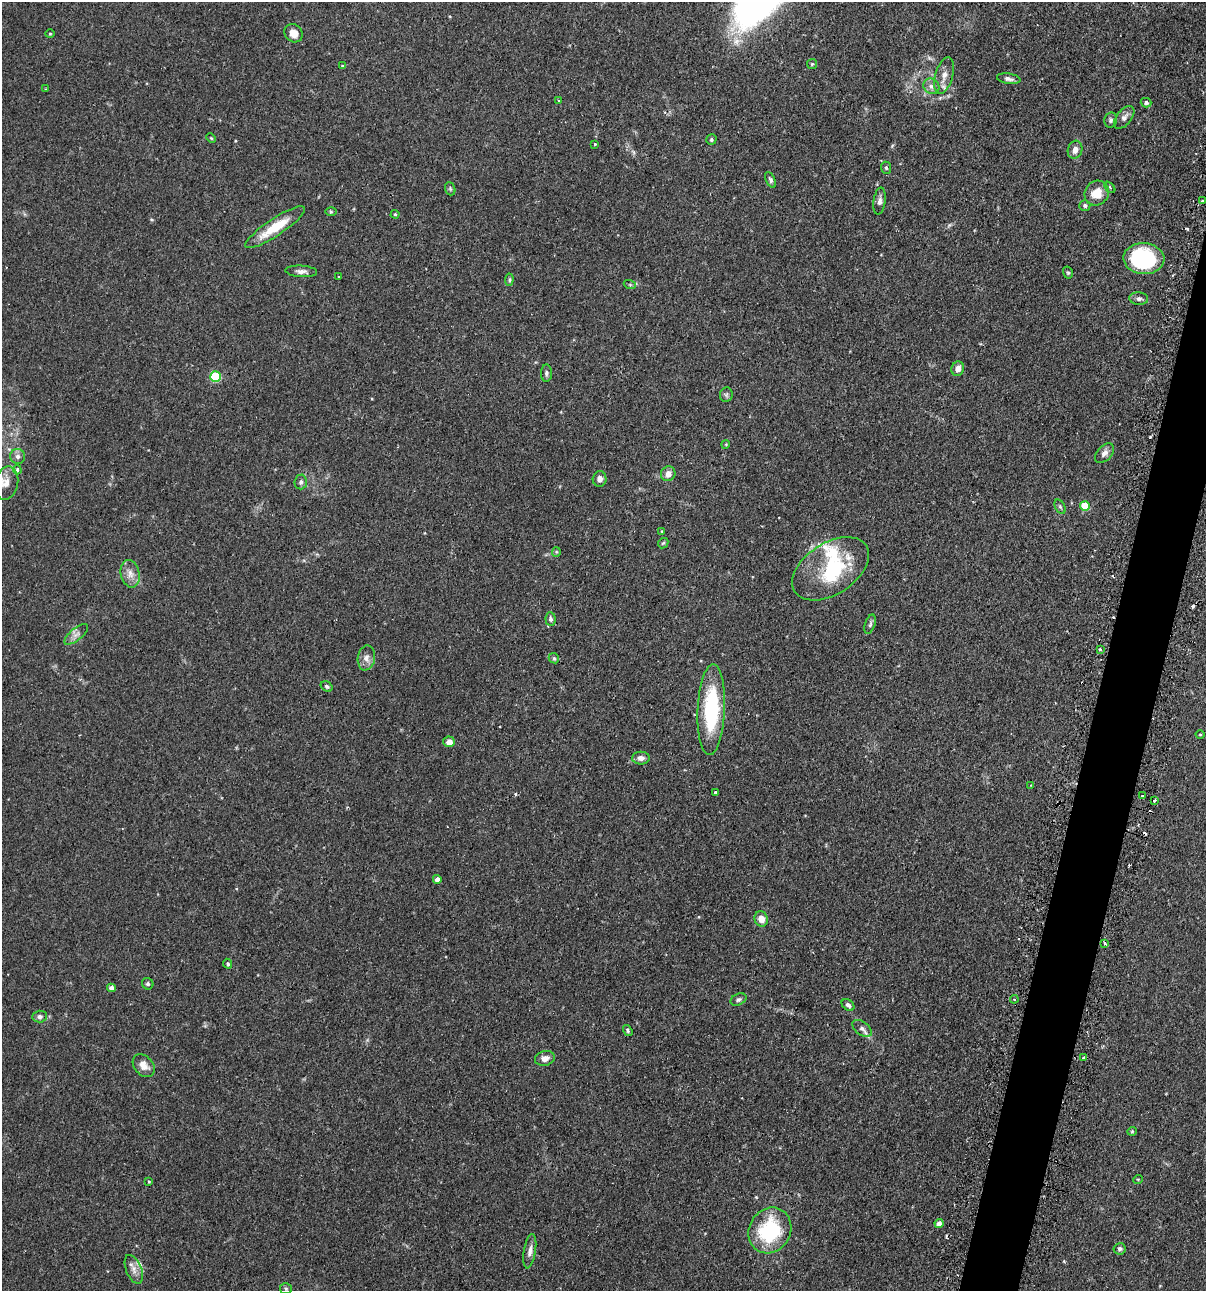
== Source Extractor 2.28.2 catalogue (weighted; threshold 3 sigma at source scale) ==
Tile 10 of 4 x 4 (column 2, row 3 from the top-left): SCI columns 1358-2561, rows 1325-2613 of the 5247 x 5227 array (HDU 1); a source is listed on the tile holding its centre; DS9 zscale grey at full resolution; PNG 1208 x 1293 px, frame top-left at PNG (2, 2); each listed source drawn as its Kron ellipse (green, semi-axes under 4 px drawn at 4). Shown black and unused: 4% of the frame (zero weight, under 2 of 3 exposures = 4% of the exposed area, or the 3 px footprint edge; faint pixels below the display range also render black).
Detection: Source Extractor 2.28.2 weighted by HDU 2 'WHT'; one run over the whole footprint, this tile lists its part. Background 0.115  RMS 0.0055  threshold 0.0248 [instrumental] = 3 sigma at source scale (4.5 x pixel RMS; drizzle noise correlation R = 1.50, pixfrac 1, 0.05/0.05 arcsec/px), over >= 5 px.
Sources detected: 109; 1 inside a brighter object's white glare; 14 cosmic-ray / hot-pixel residue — neither listed nor drawn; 2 inside a brighter listed object's ellipse — not listed separately; the other 92 listed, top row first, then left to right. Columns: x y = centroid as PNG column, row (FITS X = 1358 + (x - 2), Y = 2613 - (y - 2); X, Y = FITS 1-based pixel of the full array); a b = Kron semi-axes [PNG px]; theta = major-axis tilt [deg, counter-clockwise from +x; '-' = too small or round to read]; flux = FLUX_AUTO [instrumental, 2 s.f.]
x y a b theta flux
294 33 10 8 -46 4.4
50 34 4 4 - 0.56
812 64 5 5 - 0.74
342 66 3 3 - 0.52
944 76 18 9 74 4.9
1009 79 12 5 -9 2
931 86 8 7 - 2.3
46 89 3 2 - 0.38
559 101 3 3 - 0.71
1146 103 5 4 - 1.2
1124 117 13 7 50 2.7
1111 120 8 6 79 1.3
211 138 5 3 - 0.48
711 140 5 5 - 0.88
595 144 3 3 - 0.42
1075 150 9 7 72 3
886 168 6 5 - 0.93
771 180 8 4 -62 1.2
1110 187 6 2 -46 0.49
450 189 7 5 -70 0.78
1097 193 13 11 47 8.9
880 201 13 6 82 2.4
1202 201 4 2 - 0.5
1085 205 5 5 - 1.3
331 212 6 4 0 0.66
395 214 4 4 - 0.55
275 227 35 8 34 16
1144 259 20 15 -5 53
301 271 16 5 -4 2.6
1068 273 6 4 -73 0.81
339 277 2 2 - 0.47
509 280 6 4 86 0.82
630 285 6 4 -19 0.6
1139 299 9 6 -5 1.7
958 369 7 6 - 3.6
546 373 8 5 90 1.5
215 377 5 5 - 36
726 395 7 6 - 1.1
726 444 4 3 - 0.43
1104 453 11 7 47 2.7
18 456 7 7 - 1.9
17 470 4 4 - 2.1
668 474 7 7 - 4.2
599 479 8 7 - 2.4
301 482 7 6 - 1.6
6 483 17 11 77 5.8
1085 506 5 5 - 18
1060 507 8 5 -64 0.97
662 531 4 3 - 0.46
663 543 6 4 44 0.7
556 552 5 4 - 0.57
831 569 43 25 33 36
130 574 14 9 -77 4.4
550 619 7 5 -84 1.2
870 624 10 5 72 1.3
76 634 14 6 39 2.7
1100 649 3 3 - 5.3
366 658 12 8 81 3.4
554 658 5 4 - 0.79
327 686 6 4 -33 0.97
711 710 45 13 87 46
1200 734 4 3 - 0.44
449 742 6 5 - 3
641 758 9 6 2 2.9
1031 785 4 3 - 0.45
715 793 4 3 - 1.3
1142 796 3 3 - 0.83
1154 800 3 3 - 3.5
437 879 4 4 - 3.3
761 919 8 6 -70 4.9
1105 943 4 3 - 0.9
228 964 5 4 - 1
148 984 6 5 - 0.98
111 988 4 4 - 2.3
1014 999 4 4 - 0.82
738 1000 8 5 25 1.3
848 1005 7 5 -39 1.5
40 1017 7 6 - 1.7
862 1028 11 6 -38 2.2
628 1031 6 4 -56 0.87
545 1058 10 7 15 3.1
1083 1058 3 3 - 1.1
144 1066 13 9 -49 4.5
1132 1131 4 4 - 0.56
1138 1179 5 3 - 0.43
149 1182 3 2 - 0.52
939 1224 4 4 - 4.1
770 1230 24 20 59 39
1120 1249 6 5 - 1.2
530 1251 17 6 81 3
134 1269 15 7 -68 3.4
286 1289 6 5 - 0.91
Isophote crosses this tile's border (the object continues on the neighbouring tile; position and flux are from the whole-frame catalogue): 1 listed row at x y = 6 483